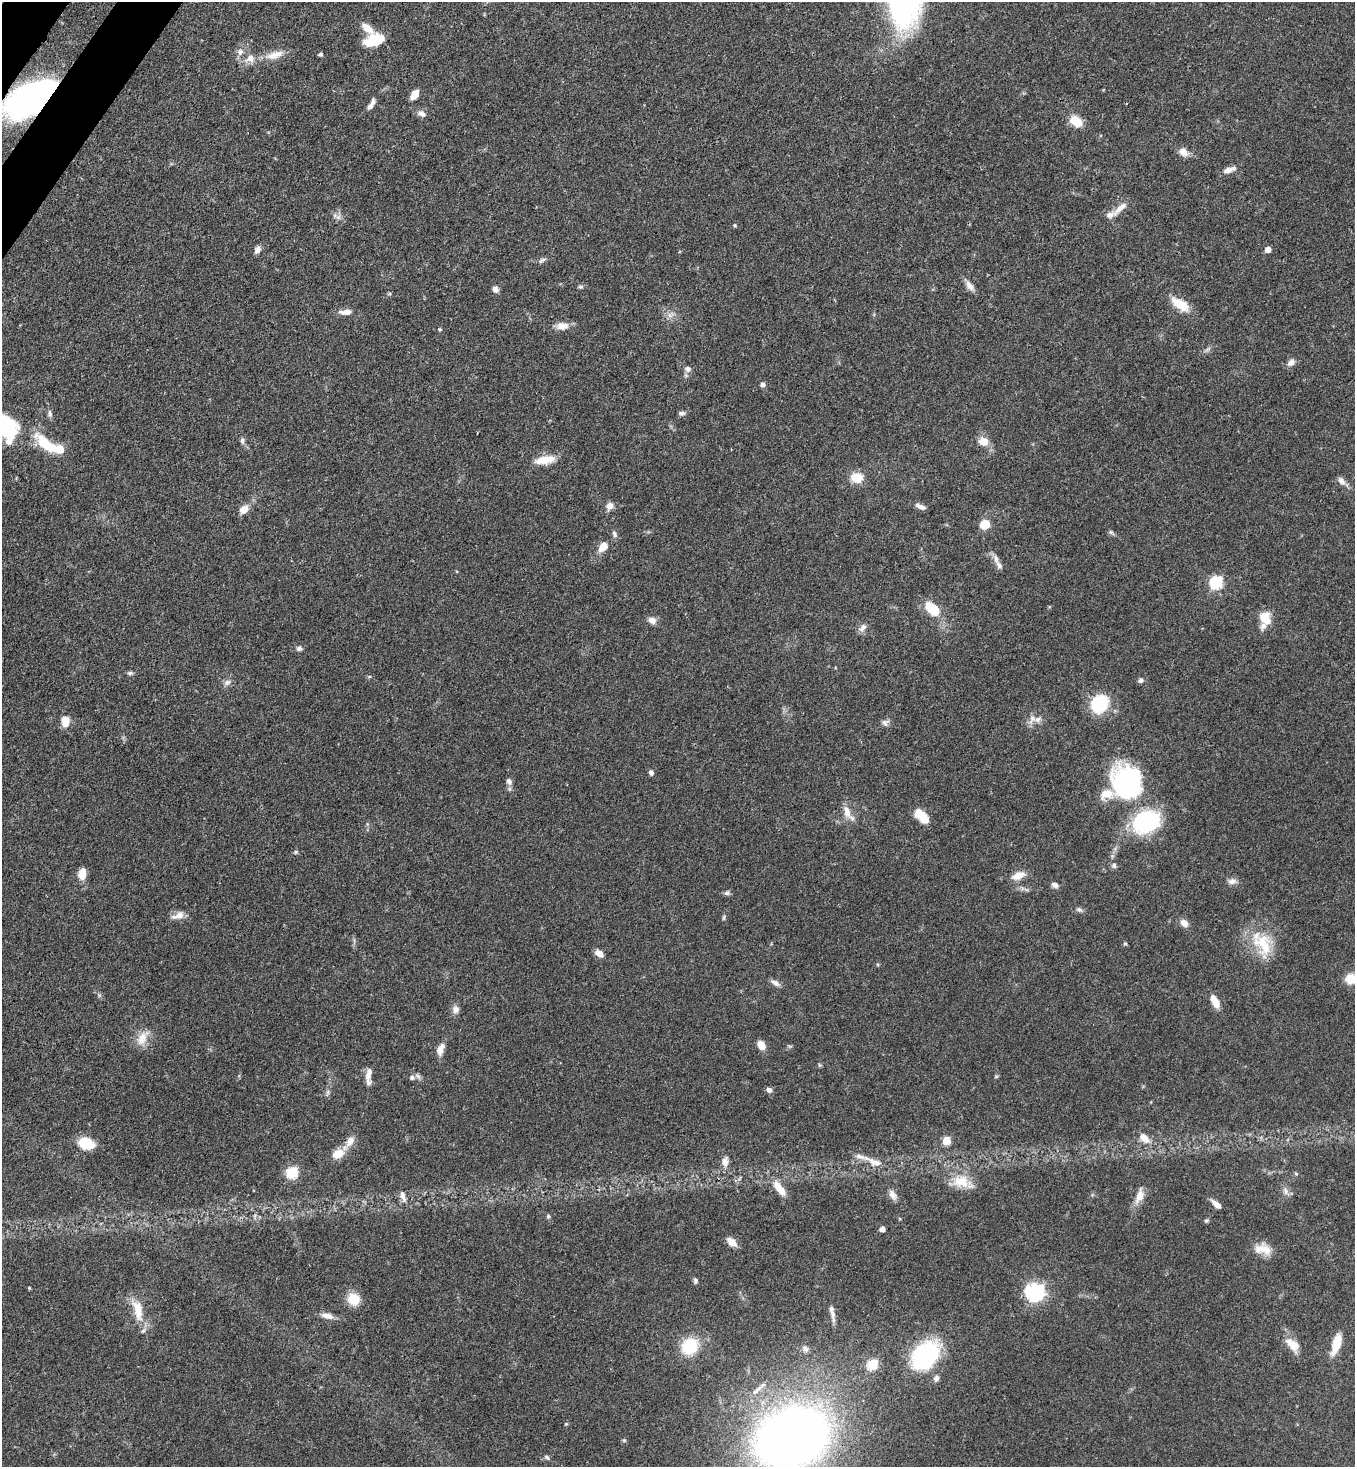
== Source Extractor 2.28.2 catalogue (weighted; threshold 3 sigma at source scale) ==
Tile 11 of 4 x 4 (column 3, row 3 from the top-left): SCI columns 2933-4285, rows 1529-2993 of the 6011 x 5988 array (HDU 1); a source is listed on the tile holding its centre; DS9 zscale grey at full resolution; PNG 1357 x 1469 px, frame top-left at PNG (2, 2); no overlay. Shown black and unused: <1% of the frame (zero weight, under 3 of 4 exposures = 7% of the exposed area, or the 3 px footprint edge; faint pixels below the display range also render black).
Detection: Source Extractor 2.28.2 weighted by HDU 2 'WHT'; one run over the whole footprint, this tile lists its part. Background 0.0833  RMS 0.0039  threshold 0.0174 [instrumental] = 3 sigma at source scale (4.5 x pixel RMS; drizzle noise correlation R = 1.50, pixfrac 1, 0.05/0.05 arcsec/px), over >= 5 px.
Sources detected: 142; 10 inside a brighter listed object's ellipse — not listed separately; the other 132 listed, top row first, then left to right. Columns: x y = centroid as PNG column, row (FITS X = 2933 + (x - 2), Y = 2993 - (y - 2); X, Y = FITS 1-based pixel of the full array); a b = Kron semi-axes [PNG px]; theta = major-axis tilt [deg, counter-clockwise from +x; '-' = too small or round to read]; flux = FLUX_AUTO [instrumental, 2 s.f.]
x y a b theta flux
367 28 19 8 -41 4.2
374 40 20 10 19 12
240 52 9 8 - 2
321 54 4 4 - 0.86
275 55 26 9 17 5.2
250 58 12 10 34 3.6
414 95 11 7 56 4
30 99 33 19 32 160
371 104 16 6 59 2.1
422 114 13 7 -23 1.8
1076 121 12 9 -42 8.7
1183 152 11 9 -50 3
1228 170 13 7 14 2.5
1120 208 27 7 41 3.5
335 215 7 6 - 1.2
735 225 5 4 - 0.44
1268 249 5 5 - 3.1
257 250 10 6 58 1.9
542 260 12 4 32 1
970 286 15 7 -52 2.5
580 287 7 5 0 0.69
496 289 6 5 - 2.2
1180 304 24 11 -35 8
345 312 16 7 2 2.9
670 315 8 5 -46 1.4
562 326 16 10 1 3.5
440 329 5 4 - 0.46
1291 362 12 8 47 1.9
688 369 8 7 - 1.4
763 384 5 5 - 1.5
50 413 10 6 -82 1.2
681 413 8 5 -3 1.1
5 426 24 19 -44 32
242 440 9 5 -78 1.1
984 441 11 9 -23 4.8
46 444 34 12 -40 14
545 460 25 10 9 6.5
857 478 14 11 -14 6.7
1341 481 12 7 -47 2.1
610 506 10 8 61 2.1
921 506 14 5 -23 1.7
244 510 9 7 48 4
984 524 9 8 - 7
1111 532 7 5 -44 0.75
614 534 10 5 -68 1
603 546 13 8 54 4.3
996 559 13 5 -76 2
1216 582 6 6 - 46
932 609 20 12 -42 9.8
1265 618 15 11 -71 7.3
652 620 9 8 - 2.6
863 627 13 7 49 1.8
299 648 6 6 - 1.2
130 673 7 5 9 0.86
1141 680 6 6 - 1.1
227 682 10 7 27 1.6
1099 703 19 16 51 21
1032 719 13 9 63 2.5
65 721 11 7 -82 5.6
885 723 10 9 - 1.5
651 773 6 5 - 1.2
509 781 8 6 -58 1.5
1126 782 35 30 -72 56
848 813 22 8 -60 3.9
921 816 18 9 -44 6.6
1146 822 27 20 25 41
296 852 6 5 - 0.66
1114 866 7 6 - 0.96
82 874 14 9 81 4.1
1018 875 16 9 23 4.3
1232 881 12 8 12 1.8
1055 885 9 6 -25 1.4
727 893 7 6 - 0.96
1079 909 9 5 -20 0.97
178 915 18 8 21 3.1
724 917 6 4 72 0.55
1184 923 9 7 -43 2.8
1125 944 6 4 -1 0.46
1263 944 34 24 -67 15
599 953 10 6 -30 2.9
1351 979 13 11 -17 6.2
775 983 12 6 -31 1.7
1215 1001 15 7 -63 4.9
455 1009 10 9 - 2
142 1039 21 12 65 5.2
761 1045 9 7 -61 4.4
440 1049 14 7 70 3.3
369 1074 18 7 76 2.5
412 1077 6 6 - 1.4
996 1077 6 4 19 0.44
769 1090 5 5 - 1.9
328 1092 7 4 89 0.81
1144 1138 15 9 -47 4
350 1141 14 9 70 3.4
946 1141 5 5 - 12
86 1143 16 11 -22 9.1
338 1154 15 11 23 5.3
725 1162 14 8 88 2.6
875 1162 22 9 -19 4.7
292 1173 6 6 - 34
1296 1174 5 5 - 0.5
961 1181 24 17 -12 8.8
779 1188 20 8 -52 5.8
1286 1191 11 7 -65 1.8
893 1195 13 7 -62 2.4
403 1196 15 7 -71 2.1
1140 1196 20 9 69 4.3
1216 1204 12 5 -41 2.6
548 1216 5 5 - 0.61
1206 1221 6 5 - 0.58
882 1229 4 4 - 2.3
732 1242 11 7 -42 3.4
1261 1249 22 14 22 5.3
695 1281 7 5 -74 0.81
29 1288 4 4 - 0.37
1037 1292 8 7 - 120
354 1299 13 11 -36 7.8
138 1310 31 12 -78 8.4
832 1314 24 5 -80 2.3
327 1316 16 7 -13 2.7
1336 1344 24 9 73 7.4
1292 1345 24 12 -48 5.5
690 1346 18 16 47 16
805 1349 9 7 -52 1.2
925 1355 26 17 46 62
872 1364 6 5 - 26
936 1378 8 6 64 1.4
757 1390 21 5 41 2.4
566 1424 5 4 - 0.43
792 1437 39 29 22 620
624 1440 6 4 -18 0.47
547 1457 8 5 -28 0.81
Overlapping masked pixels (flux is a lower limit): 1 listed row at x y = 30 99
Isophote crosses this tile's border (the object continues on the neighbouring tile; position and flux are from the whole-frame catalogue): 4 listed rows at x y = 30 99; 5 426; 1351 979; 792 1437